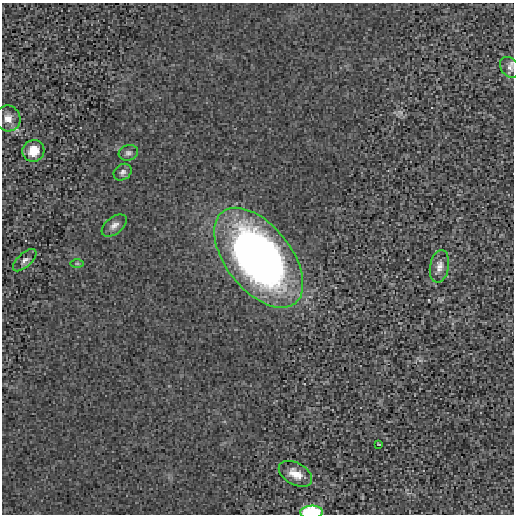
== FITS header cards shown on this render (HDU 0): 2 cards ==
NAXIS1  =                  512 / length of data axis 1
NAXIS2  =                  512 / length of data axis 2

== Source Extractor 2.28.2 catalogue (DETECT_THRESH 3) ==
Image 512 x 512 px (HDU 0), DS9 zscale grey, 1 PNG px = 1 image px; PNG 516 x 516 px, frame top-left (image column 1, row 512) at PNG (2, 3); each listed source drawn as its Kron ellipse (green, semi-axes under 4 px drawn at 4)
Background 3.41e-04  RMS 0.012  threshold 0.035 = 3 sigma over >= 5 px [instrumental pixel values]
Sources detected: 13; all 13 listed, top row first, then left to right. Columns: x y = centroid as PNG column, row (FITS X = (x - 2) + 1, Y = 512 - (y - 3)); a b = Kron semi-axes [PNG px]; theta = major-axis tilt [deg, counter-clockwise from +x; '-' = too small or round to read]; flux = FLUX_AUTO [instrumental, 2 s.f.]
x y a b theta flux
510 67 11 8 -52 3.9
8 118 13 12 - 7.4
33 151 11 10 - 14
128 153 10 7 17 2.6
123 172 9 7 36 2.7
114 225 14 8 38 4.6
259 258 58 32 -51 500
25 260 14 7 43 3.4
77 263 6 4 0 1.2
439 266 16 9 80 5.9
379 444 3 2 - 0.54
295 474 18 11 -30 9.9
311 512 11 6 2 76
At the frame edge (FLAGS 8, measured only in part): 1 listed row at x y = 311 512